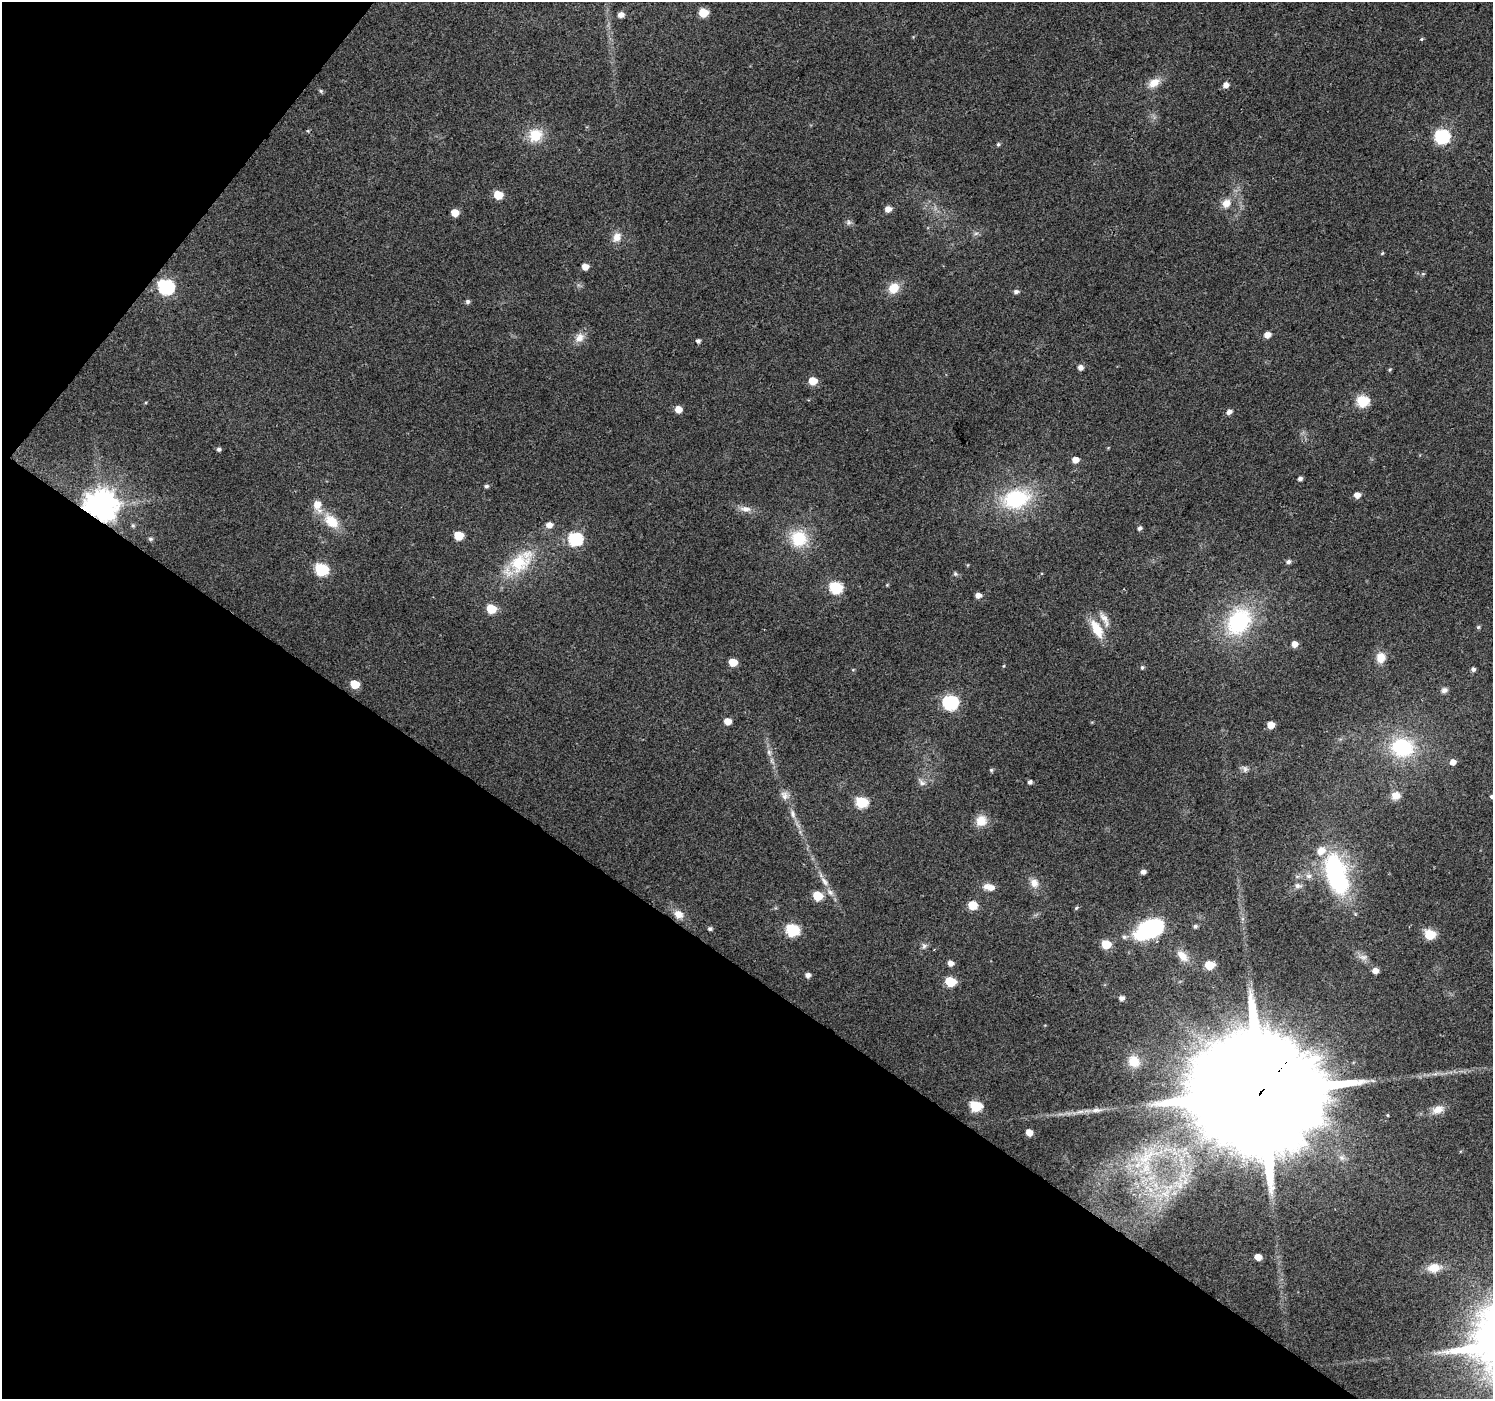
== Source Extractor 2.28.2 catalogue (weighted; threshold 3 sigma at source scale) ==
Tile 9 of 4 x 4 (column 1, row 3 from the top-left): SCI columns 6-1496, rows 1643-3039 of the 5970 x 6010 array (HDU 1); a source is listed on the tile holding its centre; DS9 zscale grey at full resolution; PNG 1495 x 1401 px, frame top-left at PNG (2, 2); no overlay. Shown black and unused: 35% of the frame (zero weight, under 2 of 3 exposures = <1% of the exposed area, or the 3 px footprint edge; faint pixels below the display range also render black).
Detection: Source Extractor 2.28.2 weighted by HDU 2 'WHT'; one run over the whole footprint, this tile lists its part. Background 0.0472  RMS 0.0081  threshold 0.0366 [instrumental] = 3 sigma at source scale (4.5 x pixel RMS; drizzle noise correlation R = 1.50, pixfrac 1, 0.0396/0.0396 arcsec/px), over >= 5 px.
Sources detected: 128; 1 cosmic-ray / hot-pixel residue — not listed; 4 inside a brighter listed object's ellipse — not listed separately; the other 123 listed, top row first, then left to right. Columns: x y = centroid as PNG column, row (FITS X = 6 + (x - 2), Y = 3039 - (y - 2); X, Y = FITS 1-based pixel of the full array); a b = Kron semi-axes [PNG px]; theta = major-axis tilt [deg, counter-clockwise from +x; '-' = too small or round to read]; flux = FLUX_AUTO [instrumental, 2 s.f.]
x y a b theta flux
703 13 6 6 - 19
621 15 6 5 - 4.5
1422 39 5 4 - 0.99
1154 83 17 11 32 9.3
1226 85 7 6 - 3.9
321 91 5 5 - 1.3
535 135 17 15 29 19
1442 137 7 7 - 150
998 144 5 5 - 1.3
498 195 6 6 - 20
1226 203 12 10 44 7.8
888 209 6 5 - 5.6
455 213 6 6 - 10
849 222 7 7 - 2.4
976 233 7 4 19 1.7
617 237 14 11 60 7.4
1382 253 5 4 - 0.92
585 267 6 5 - 6.4
1423 274 6 3 -18 0.99
166 287 8 7 - 170
894 288 13 11 49 13
1016 292 7 5 14 2.4
467 301 6 5 - 1.9
1267 335 6 5 - 6.6
580 337 13 11 57 7
698 341 6 5 - 1.9
1080 367 6 5 - 3.6
1390 369 5 4 - 0.96
813 381 6 6 - 15
1362 401 7 6 - 65
678 409 6 6 - 7.9
1229 412 6 5 - 3.7
219 449 5 5 - 1.8
1075 460 6 5 - 6.5
1300 479 5 4 - 2.3
486 486 6 5 - 1.7
1357 495 6 5 - 6
1016 499 31 20 15 67
101 505 10 9 - 1500
745 509 16 8 -9 6.2
331 521 23 14 -43 20
549 525 7 6 - 5.2
1139 528 6 5 - 2
458 536 6 6 - 22
799 538 20 19 - 31
150 539 6 5 - 1.6
575 539 7 7 - 110
1288 562 6 5 - 2.5
519 563 32 24 32 40
968 565 5 3 - 0.73
321 569 7 7 - 85
955 574 6 5 - 1.4
836 588 7 6 - 86
978 595 6 5 - 4.8
491 609 7 6 - 26
1104 618 20 8 -55 6.5
1239 622 33 24 57 80
1478 627 5 5 - 1.2
1097 629 25 11 -61 19
1294 644 6 5 - 5.7
1381 658 11 9 79 11
733 662 6 5 - 17
1003 666 5 3 - 0.75
1142 667 6 4 75 1.3
1473 669 5 5 - 2.4
853 670 5 3 - 0.74
355 684 6 6 - 19
1444 690 8 7 - 3.3
950 702 7 7 - 170
727 721 6 5 - 7.9
1271 725 5 5 - 10
1402 747 26 22 -6 58
769 752 9 6 -74 3
1453 762 6 6 - 5
1245 769 10 8 -73 2.9
991 770 5 5 - 1.2
1030 782 5 5 - 2.3
922 783 11 7 -35 3.6
784 795 13 9 -77 5.3
1396 796 10 9 - 7.4
1492 796 5 4 - 1.9
861 802 7 6 - 63
792 814 12 7 -78 4.2
981 821 14 12 44 11
1143 872 5 5 - 3
1336 873 42 19 -73 140
1309 876 9 7 11 4
824 881 15 7 -54 5.2
1034 883 13 11 -61 7
1298 886 11 7 -2 3.5
989 887 14 7 -10 7.9
818 896 6 6 - 29
973 905 7 6 - 17
1076 908 6 4 47 1.2
678 914 13 10 -29 7.2
1195 926 5 5 - 1.7
710 929 5 4 - 1.8
1148 929 28 16 25 84
792 930 7 6 - 91
1430 935 8 7 - 24
1106 944 6 6 - 28
924 946 8 6 74 2.5
1182 956 18 10 -45 9.7
1363 957 13 8 -7 4.3
950 963 6 5 - 4.4
1209 965 6 5 - 25
1375 971 6 5 - 5.4
808 975 6 5 - 3.4
950 982 7 6 - 39
1121 998 6 5 - 3.2
1134 1061 13 12 - 14
1261 1092 39 28 44 48000
976 1106 7 6 - 65
1096 1110 13 7 2 5.2
1438 1110 16 10 23 8
1080 1112 14 5 8 4.9
1388 1115 5 3 - 0.72
1029 1132 6 5 - 7.4
1146 1158 36 19 45 40
1180 1186 9 6 83 4.1
1165 1194 11 4 -32 4.1
1258 1257 6 5 - 8.8
1434 1268 17 11 8 12
Overlapping masked pixels (flux is a lower limit): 2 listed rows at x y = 101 505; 1261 1092
Isophote crosses this tile's border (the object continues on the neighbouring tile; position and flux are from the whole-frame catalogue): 1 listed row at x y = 1492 796